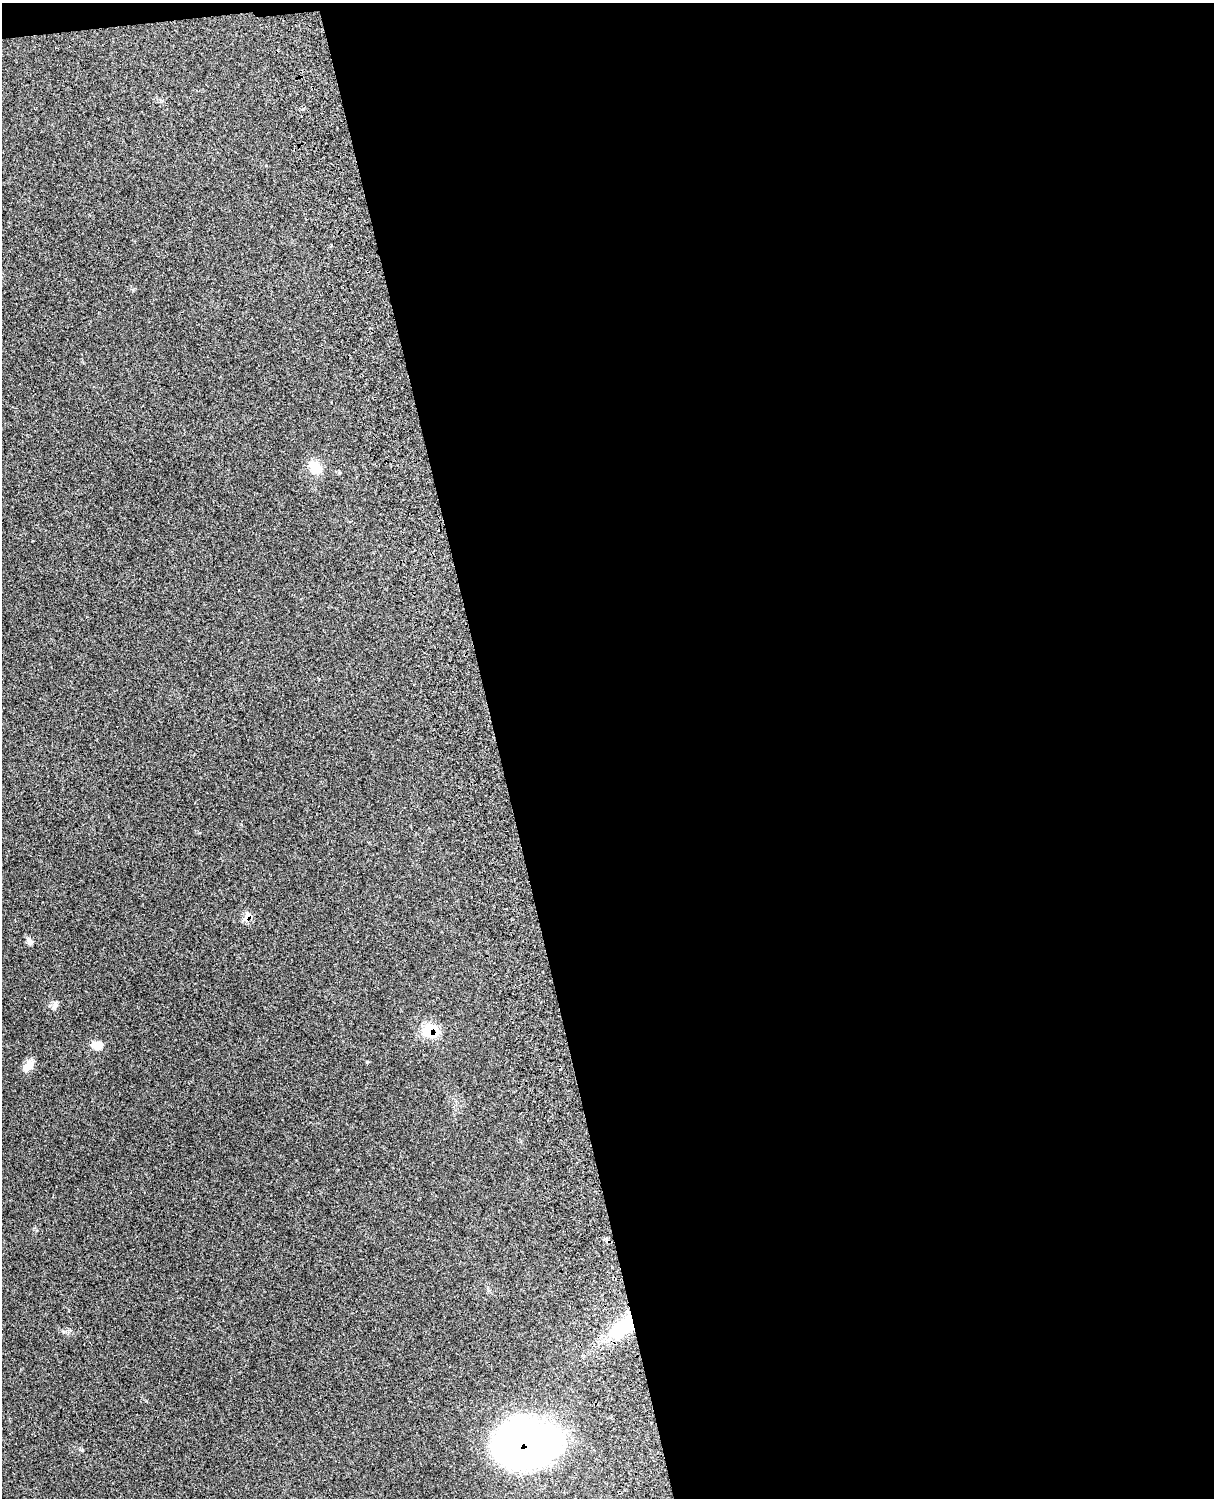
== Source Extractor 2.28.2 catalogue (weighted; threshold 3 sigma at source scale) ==
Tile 4 of 4 x 3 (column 4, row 1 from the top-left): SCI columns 3758-4969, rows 3156-4651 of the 5089 x 4925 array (HDU 1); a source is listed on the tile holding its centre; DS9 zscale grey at full resolution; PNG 1216 x 1500 px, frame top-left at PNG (2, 3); no overlay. Shown black and unused: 59% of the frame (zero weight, under 3 of 4 exposures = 6% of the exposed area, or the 3 px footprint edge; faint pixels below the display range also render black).
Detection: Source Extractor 2.28.2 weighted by HDU 2 'WHT'; one run over the whole footprint, this tile lists its part. Background 0.265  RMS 0.009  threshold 0.0405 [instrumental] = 3 sigma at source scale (4.5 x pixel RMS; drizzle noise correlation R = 1.50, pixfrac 1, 0.05/0.05 arcsec/px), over >= 5 px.
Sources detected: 9; all 9 listed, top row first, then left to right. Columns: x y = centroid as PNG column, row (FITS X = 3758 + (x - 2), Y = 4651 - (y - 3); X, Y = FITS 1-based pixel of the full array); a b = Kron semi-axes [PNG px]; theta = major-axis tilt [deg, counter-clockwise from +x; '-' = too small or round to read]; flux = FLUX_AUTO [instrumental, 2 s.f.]
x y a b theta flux
315 467 20 14 -52 12
247 917 10 6 70 7.2
30 942 9 7 -72 3.1
55 1006 11 6 71 2.9
430 1030 18 15 -22 25
96 1045 14 10 -2 8.3
29 1065 18 9 53 7.6
624 1326 42 19 39 45
523 1444 59 42 3 410
Overlapping masked pixels (flux is a lower limit): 4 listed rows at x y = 247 917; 430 1030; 624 1326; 523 1444
Isophote crosses this tile's border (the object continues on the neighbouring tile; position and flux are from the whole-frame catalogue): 1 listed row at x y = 523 1444